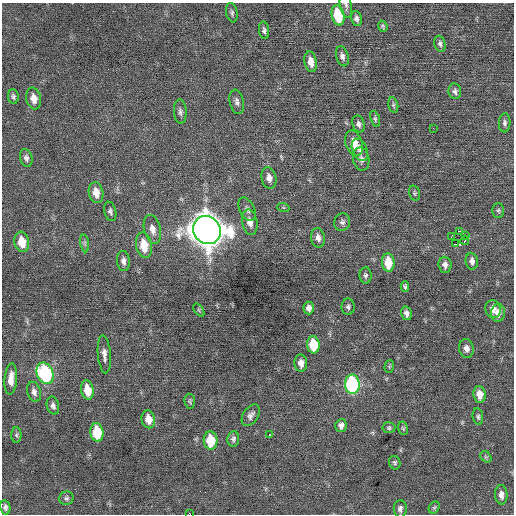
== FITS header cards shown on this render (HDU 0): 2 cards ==
NAXIS1  =                  512 / Axis length
NAXIS2  =                  512 / Axis length

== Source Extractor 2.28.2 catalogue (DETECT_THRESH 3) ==
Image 512 x 512 px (HDU 0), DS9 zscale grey, 1 PNG px = 1 image px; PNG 516 x 516 px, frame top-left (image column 1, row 512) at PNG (2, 3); each listed source drawn as its Kron ellipse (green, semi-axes under 4 px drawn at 4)
Background 0.0197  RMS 0.67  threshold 2.01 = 3 sigma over >= 5 px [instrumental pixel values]
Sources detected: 87; all 87 listed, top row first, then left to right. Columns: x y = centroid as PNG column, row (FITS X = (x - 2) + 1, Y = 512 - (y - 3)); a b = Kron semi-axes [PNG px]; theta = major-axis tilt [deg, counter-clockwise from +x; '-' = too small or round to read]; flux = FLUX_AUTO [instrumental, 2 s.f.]
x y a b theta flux
346 5 12 6 -79 150
232 13 10 5 -79 110
338 15 10 6 -78 2100
356 19 8 5 -77 150
383 26 5 4 - 65
264 30 9 5 -82 120
440 44 8 5 -73 130
342 56 10 6 -74 170
311 62 10 6 -80 440
455 91 8 6 -82 140
13 96 7 5 -84 110
34 98 11 7 -79 410
237 102 12 7 -77 190
393 105 8 5 -78 89
180 112 12 6 -86 160
375 119 8 4 -72 91
505 123 9 5 88 140
359 124 8 6 -73 150
433 128 3 2 - 38
354 143 13 8 -70 630
360 150 12 7 -67 240
26 158 9 6 -73 150
361 159 12 8 -80 220
269 178 11 7 -77 280
96 193 11 7 -80 490
414 193 8 5 -72 80
283 207 6 4 -19 57
247 209 13 7 -63 190
498 210 7 6 - 87
110 211 10 6 -76 120
250 222 13 7 -79 350
342 222 9 8 - 160
152 229 15 8 -76 350
207 230 14 13 - 86000
459 231 3 2 - 15
465 235 2 2 - 300
451 236 3 2 - 110
318 238 10 7 -79 250
465 240 4 3 - 92
22 242 10 7 -80 820
85 243 9 4 -82 100
456 244 3 2 - 37
144 245 13 8 -80 1000
123 261 10 6 -84 180
472 261 8 6 -82 230
388 263 9 6 -85 1100
445 265 8 6 -85 220
365 275 8 6 -88 110
405 286 5 4 - 92
348 307 8 6 -88 120
309 308 6 5 - 210
493 309 9 7 -66 310
199 310 7 4 -54 69
406 313 7 5 -76 190
498 313 9 7 84 290
313 345 8 6 -85 1500
466 348 9 7 -79 240
104 354 19 6 -85 290
301 363 8 6 -87 330
389 366 6 4 72 61
45 373 11 8 -67 5300
11 379 16 6 85 430
352 384 9 7 -87 6700
87 390 10 6 -79 790
34 392 10 6 -72 200
479 394 8 6 -82 430
190 401 7 5 -82 77
53 406 9 6 -76 150
251 415 12 7 56 200
478 417 8 5 -81 100
148 419 9 6 -77 460
341 425 6 5 - 210
389 428 6 5 - 82
403 428 7 5 -74 65
97 432 9 6 -83 1700
16 435 8 5 -90 77
270 435 3 2 - 64
233 439 8 6 81 130
211 441 9 7 -86 1500
486 457 6 5 - 78
395 463 7 5 -68 91
501 495 10 6 -86 260
66 498 7 7 - 110
5 507 7 5 -78 140
434 508 6 5 - 66
400 509 9 6 -90 160
190 514 3 2 - 98
At the frame edge (FLAGS 8, measured only in part): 2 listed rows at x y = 346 5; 190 514